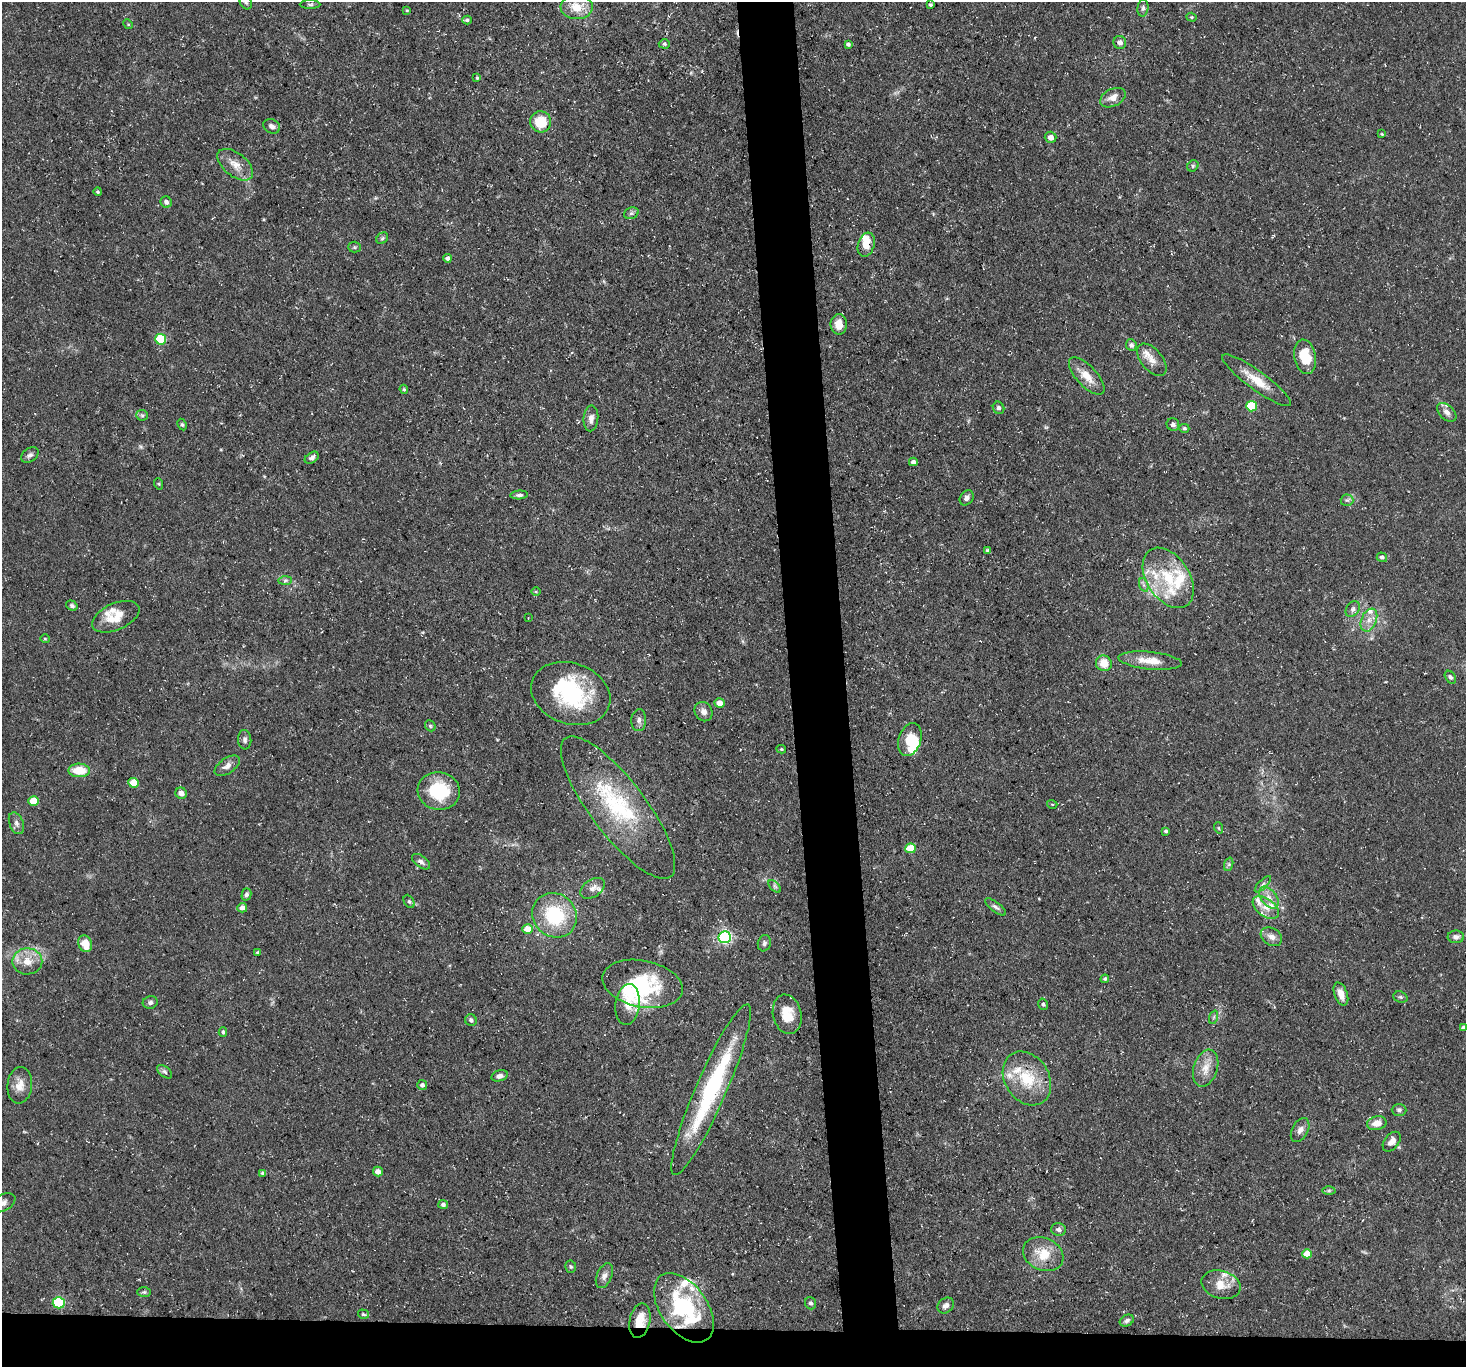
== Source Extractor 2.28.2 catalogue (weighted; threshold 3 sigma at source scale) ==
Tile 8 of 3 x 3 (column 2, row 3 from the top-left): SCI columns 1464-2927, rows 145-1509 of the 4390 x 4362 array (HDU 1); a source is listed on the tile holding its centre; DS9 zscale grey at full resolution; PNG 1468 x 1369 px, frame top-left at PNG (2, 2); each listed source drawn as its Kron ellipse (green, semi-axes under 4 px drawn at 4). Shown black and unused: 7% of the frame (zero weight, under 3 of 5 exposures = <1% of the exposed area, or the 3 px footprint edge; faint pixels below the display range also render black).
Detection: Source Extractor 2.28.2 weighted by HDU 2 'WHT'; one run over the whole footprint, this tile lists its part. Background 0.118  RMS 0.0048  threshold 0.0217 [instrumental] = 3 sigma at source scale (4.5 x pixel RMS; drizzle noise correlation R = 1.50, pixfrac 1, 0.05/0.05 arcsec/px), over >= 5 px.
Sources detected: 171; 4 inside a brighter object's white glare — neither listed nor drawn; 20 inside a brighter listed object's ellipse — not listed separately; the other 147 listed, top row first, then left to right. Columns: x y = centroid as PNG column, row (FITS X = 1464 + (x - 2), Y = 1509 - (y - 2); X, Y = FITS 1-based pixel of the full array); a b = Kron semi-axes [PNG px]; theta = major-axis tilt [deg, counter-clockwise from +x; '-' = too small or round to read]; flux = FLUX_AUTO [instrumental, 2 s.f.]
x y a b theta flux
246 2 7 6 - 1
310 4 10 4 0 0.92
930 5 3 3 - 0.76
577 7 16 12 2 9.2
1143 8 9 5 83 1.3
407 10 4 4 - 0.48
1192 17 5 4 - 0.65
467 20 5 4 - 0.93
128 24 5 4 - 0.55
1120 42 6 6 - 2.1
664 44 5 4 - 0.77
848 44 4 4 - 1.2
477 78 3 3 - 0.68
1113 98 13 8 26 4
541 122 10 10 - 12
272 126 9 7 -26 1.9
1382 134 3 3 - 0.4
1051 137 6 5 - 3
235 165 21 11 -38 6
1193 166 6 5 - 0.81
98 192 4 4 - 0.65
166 202 6 5 - 1.6
631 213 7 5 21 1.2
382 238 6 5 - 0.83
866 245 12 8 72 6.6
354 247 6 5 - 0.82
448 258 4 4 - 1.7
839 324 10 8 -90 5.5
161 339 5 5 - 24
1131 345 6 5 - 1.3
1305 357 17 11 -80 13
1152 360 19 10 -50 4.4
1087 376 23 10 -47 7.2
1257 380 42 9 -36 10
404 389 5 4 - 0.64
1252 406 5 5 - 22
999 408 6 5 - 1.2
1447 412 11 7 -44 2.5
142 415 6 5 - 0.85
591 418 13 7 86 2.7
1173 424 6 6 - 1.4
182 425 6 4 -62 0.77
1184 428 5 4 - 0.9
30 455 9 6 35 1.6
312 458 8 5 34 1.6
913 462 4 4 - 1.4
159 484 6 3 -71 0.47
519 495 9 4 4 1.2
967 498 8 6 53 1.9
1347 500 6 6 - 1
988 551 4 3 - 1
1382 557 5 4 - 1.4
1168 578 33 21 -56 24
285 580 7 4 2 0.98
1144 585 7 4 -71 1.2
536 592 5 3 - 0.46
72 606 6 4 -32 1.1
1353 609 8 6 53 1.6
116 617 25 13 24 9
528 618 3 2 - 0.34
1369 620 12 7 67 3.8
45 639 4 4 - 0.5
1150 661 32 8 -6 8.5
1104 663 8 7 - 6.6
1450 677 7 5 -55 1.2
571 694 40 30 -19 43
720 703 5 4 - 5
704 712 10 8 -60 2.7
639 720 11 7 86 2.1
430 726 6 5 - 0.71
245 740 10 6 -85 1.4
910 740 17 11 71 8.5
781 749 5 3 - 0.63
227 766 14 7 35 2.8
79 770 11 7 -1 11
134 783 5 5 - 9.3
439 791 21 18 -8 24
181 793 6 5 - 2.7
34 801 5 5 - 11
1052 804 5 3 - 0.43
618 807 87 27 -53 50
16 823 11 7 -69 2
1219 828 6 3 -71 0.52
1166 831 3 3 - 0.82
911 848 5 5 - 15
421 862 10 5 -37 1.8
1229 864 7 4 72 0.94
1263 884 10 4 45 1.4
775 886 7 4 -45 1
592 888 13 8 34 3.2
246 894 6 5 - 1.2
1269 898 12 7 -53 3.9
409 901 7 5 -62 1.1
995 907 13 5 -37 1.5
1266 907 15 8 -36 4.8
242 908 5 4 - 2.8
555 915 23 21 -45 30
528 929 5 5 - 6.6
725 937 6 6 - 96
1271 937 11 8 -31 3.2
1456 937 8 6 -2 1.9
764 943 8 6 73 1.2
85 944 8 6 -71 7.4
258 952 4 3 - 0.7
27 961 15 13 0 7.5
1105 979 4 4 - 0.68
642 984 41 23 -12 34
1341 994 12 6 -69 3.8
1400 997 7 5 -20 0.92
150 1002 7 6 - 1.4
628 1004 21 12 83 6
1043 1004 6 4 -75 0.81
787 1014 20 14 -78 10
1214 1017 7 4 71 0.83
471 1020 6 5 - 1.3
1463 1028 4 3 - 1.3
223 1032 4 3 - 0.78
1206 1068 19 12 72 6.5
165 1072 8 5 -38 1.2
500 1076 8 5 15 2
1027 1078 29 22 -57 20
20 1085 18 12 84 5.6
422 1085 5 5 - 1.5
711 1090 93 15 66 58
1399 1110 7 6 - 1.3
1377 1123 10 7 12 4.6
1300 1130 13 8 61 2.7
1392 1142 11 7 51 3.3
378 1172 5 4 - 3.3
263 1173 4 3 - 1.1
1329 1190 6 4 1 0.76
3 1203 13 8 28 2.7
443 1205 5 4 - 1.1
1058 1230 7 6 - 1.8
1043 1254 21 16 -23 11
1307 1254 5 4 - 7.2
571 1267 6 5 - 0.81
604 1276 13 7 66 2.6
1221 1285 20 14 -17 7.4
144 1292 7 5 1 0.82
59 1303 6 5 - 37
811 1303 6 5 - 1.2
946 1305 9 7 37 2
684 1308 39 23 -54 52
363 1314 5 4 - 0.87
640 1321 18 10 77 8.6
1127 1321 7 5 28 1.4
Overlapping masked pixels (flux is a lower limit): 3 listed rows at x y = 866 245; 684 1308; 640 1321
Isophote crosses this tile's border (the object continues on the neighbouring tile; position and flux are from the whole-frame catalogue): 2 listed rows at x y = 246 2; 3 1203